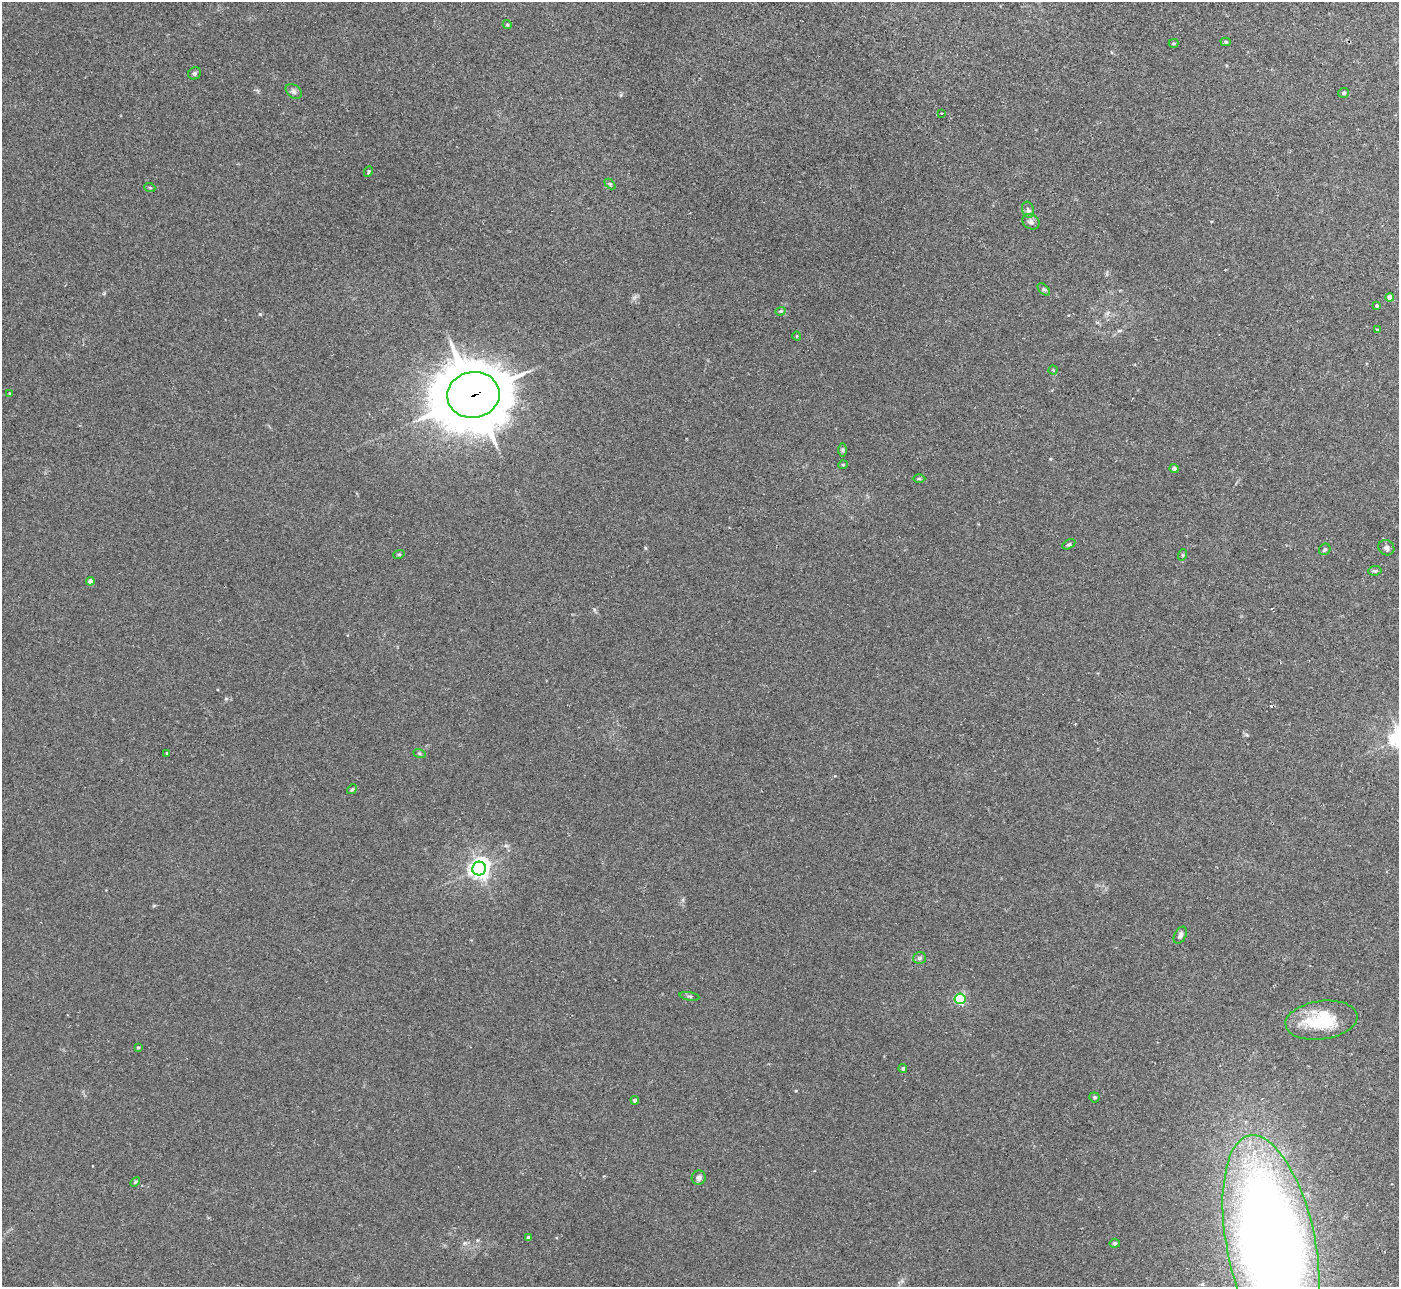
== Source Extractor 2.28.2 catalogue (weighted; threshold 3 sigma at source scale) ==
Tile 10 of 4 x 4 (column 2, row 3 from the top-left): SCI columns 1439-2835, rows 1471-2755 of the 5657 x 5637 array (HDU 1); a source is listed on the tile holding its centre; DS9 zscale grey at full resolution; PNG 1401 x 1289 px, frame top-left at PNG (2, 2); each listed source drawn as its Kron ellipse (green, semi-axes under 4 px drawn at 4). Shown black and unused: <1% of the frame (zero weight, under 2 of 3 exposures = <1% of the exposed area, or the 3 px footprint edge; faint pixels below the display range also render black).
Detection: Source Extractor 2.28.2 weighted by HDU 2 'WHT'; one run over the whole footprint, this tile lists its part. Background 0.0422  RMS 0.0074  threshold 0.0332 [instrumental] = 3 sigma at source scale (4.5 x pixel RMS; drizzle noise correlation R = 1.50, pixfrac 1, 0.05/0.05 arcsec/px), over >= 5 px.
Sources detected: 52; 2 cosmic-ray / hot-pixel residue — neither listed nor drawn; the other 50 listed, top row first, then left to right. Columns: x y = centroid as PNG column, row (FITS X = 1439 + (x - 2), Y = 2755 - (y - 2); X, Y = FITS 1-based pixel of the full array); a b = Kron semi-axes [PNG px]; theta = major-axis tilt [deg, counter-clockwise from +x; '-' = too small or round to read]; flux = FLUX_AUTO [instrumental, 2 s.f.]
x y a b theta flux
507 25 4 4 - 0.99
1226 42 5 4 - 0.97
1173 43 5 4 - 0.92
195 73 6 6 - 1.4
294 91 9 6 -39 2
1344 93 5 5 - 1.3
941 113 3 3 - 2
368 172 5 4 - 1
610 184 6 4 -44 1
150 188 5 3 - 0.73
1028 210 8 6 -73 1.9
1031 222 9 7 -29 2.6
1044 289 7 4 -45 1.2
1390 297 4 4 - 4.1
1377 306 4 4 - 0.98
780 311 5 4 - 1.1
1377 330 3 3 - 1
797 336 4 3 - 0.53
1053 370 4 4 - 0.71
9 393 4 4 - 0.79
473 395 26 23 9 4600
843 450 7 4 -90 1.2
843 464 5 3 - 0.65
1174 468 4 4 - 2
919 479 6 4 -1 1
1069 544 7 4 29 1.2
1386 548 8 7 - 2.3
1325 549 6 5 - 1.4
399 554 6 3 19 0.79
1182 555 6 3 71 0.79
1375 571 7 4 5 1.2
90 581 4 4 - 4.6
167 753 3 3 - 2
419 753 6 4 -19 1
352 789 5 4 - 0.84
479 869 7 6 - 440
1180 935 9 5 62 2.2
919 958 7 6 - 1.8
689 996 10 3 -10 1
960 999 5 5 - 67
1321 1020 36 19 8 39
138 1047 3 3 - 0.69
903 1068 4 4 - 1.3
1094 1097 5 5 - 1.4
635 1100 4 4 - 1.9
699 1178 7 7 - 2.4
135 1182 6 3 45 0.84
528 1237 3 3 - 1.2
1115 1243 5 4 - 1.4
1271 1244 111 44 -79 1200
Overlapping masked pixels (flux is a lower limit): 1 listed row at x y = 473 395
Isophote crosses this tile's border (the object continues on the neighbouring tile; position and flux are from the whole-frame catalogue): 1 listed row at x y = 1271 1244